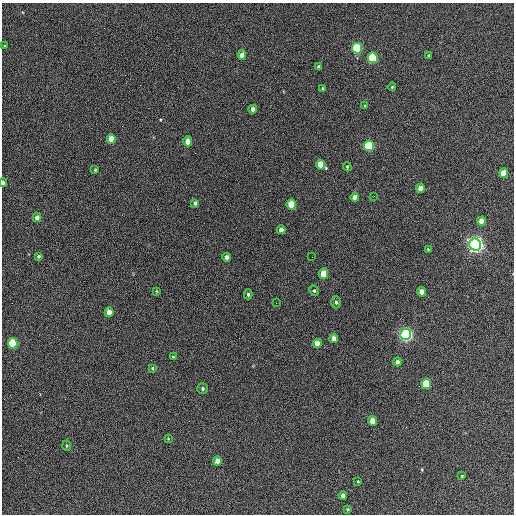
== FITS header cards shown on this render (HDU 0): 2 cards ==
NAXIS1  =                  512 / Axis length
NAXIS2  =                  512 / Axis length

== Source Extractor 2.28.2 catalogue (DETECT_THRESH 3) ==
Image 512 x 512 px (HDU 0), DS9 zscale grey, 1 PNG px = 1 image px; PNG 516 x 516 px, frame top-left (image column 1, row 512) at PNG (2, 3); each listed source drawn as its Kron ellipse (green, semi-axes under 4 px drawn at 4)
Background 388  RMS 21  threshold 63.5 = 3 sigma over >= 5 px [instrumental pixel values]
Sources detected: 56; all 56 listed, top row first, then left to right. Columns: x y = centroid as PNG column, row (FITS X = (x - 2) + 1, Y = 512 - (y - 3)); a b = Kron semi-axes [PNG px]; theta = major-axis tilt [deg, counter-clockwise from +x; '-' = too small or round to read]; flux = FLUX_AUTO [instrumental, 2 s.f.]
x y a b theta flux
5 46 4 3 - 1400
357 48 5 5 - 100000
242 55 4 4 - 11000
429 55 3 3 - 1700
373 58 5 5 - 130000
319 67 4 3 - 2700
392 87 4 3 - 1400
323 89 4 3 - 1900
365 106 4 4 - 1700
253 109 4 4 - 6900
111 139 5 4 - 16000
188 141 5 4 - 13000
369 146 5 5 - 120000
321 164 5 4 - 22000
347 167 5 4 - 1800
95 170 3 3 - 1400
504 173 5 4 - 26000
3 183 4 3 - 3400
420 188 4 4 - 13000
374 196 2 2 - 690
355 197 4 4 - 9600
195 203 4 4 - 3300
291 204 5 4 - 44000
37 217 4 4 - 7000
481 221 4 4 - 17000
281 230 4 4 - 8100
475 245 6 6 - 790000
428 249 3 3 - 1200
38 256 3 3 - 2300
226 257 4 3 - 5600
312 257 2 2 - 560
324 274 5 4 - 38000
156 291 4 3 - 1100
314 291 5 4 - 2100
422 292 5 4 - 11000
248 294 5 4 - 2200
336 302 6 4 -88 2900
276 303 2 2 - 720
109 312 5 4 - 15000
406 334 5 5 - 490000
334 339 4 4 - 12000
13 343 5 5 - 92000
317 343 4 4 - 15000
173 357 3 3 - 1800
397 362 4 4 - 4200
152 368 3 3 - 1600
426 384 5 4 - 70000
203 389 5 5 - 2400
373 421 5 4 - 18000
168 439 4 3 - 1100
67 446 5 3 - 1700
217 461 5 4 - 9800
462 476 4 3 - 1300
358 481 3 3 - 1100
343 495 4 4 - 5400
348 509 4 3 - 1700
At the frame edge (FLAGS 8, measured only in part): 1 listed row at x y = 3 183